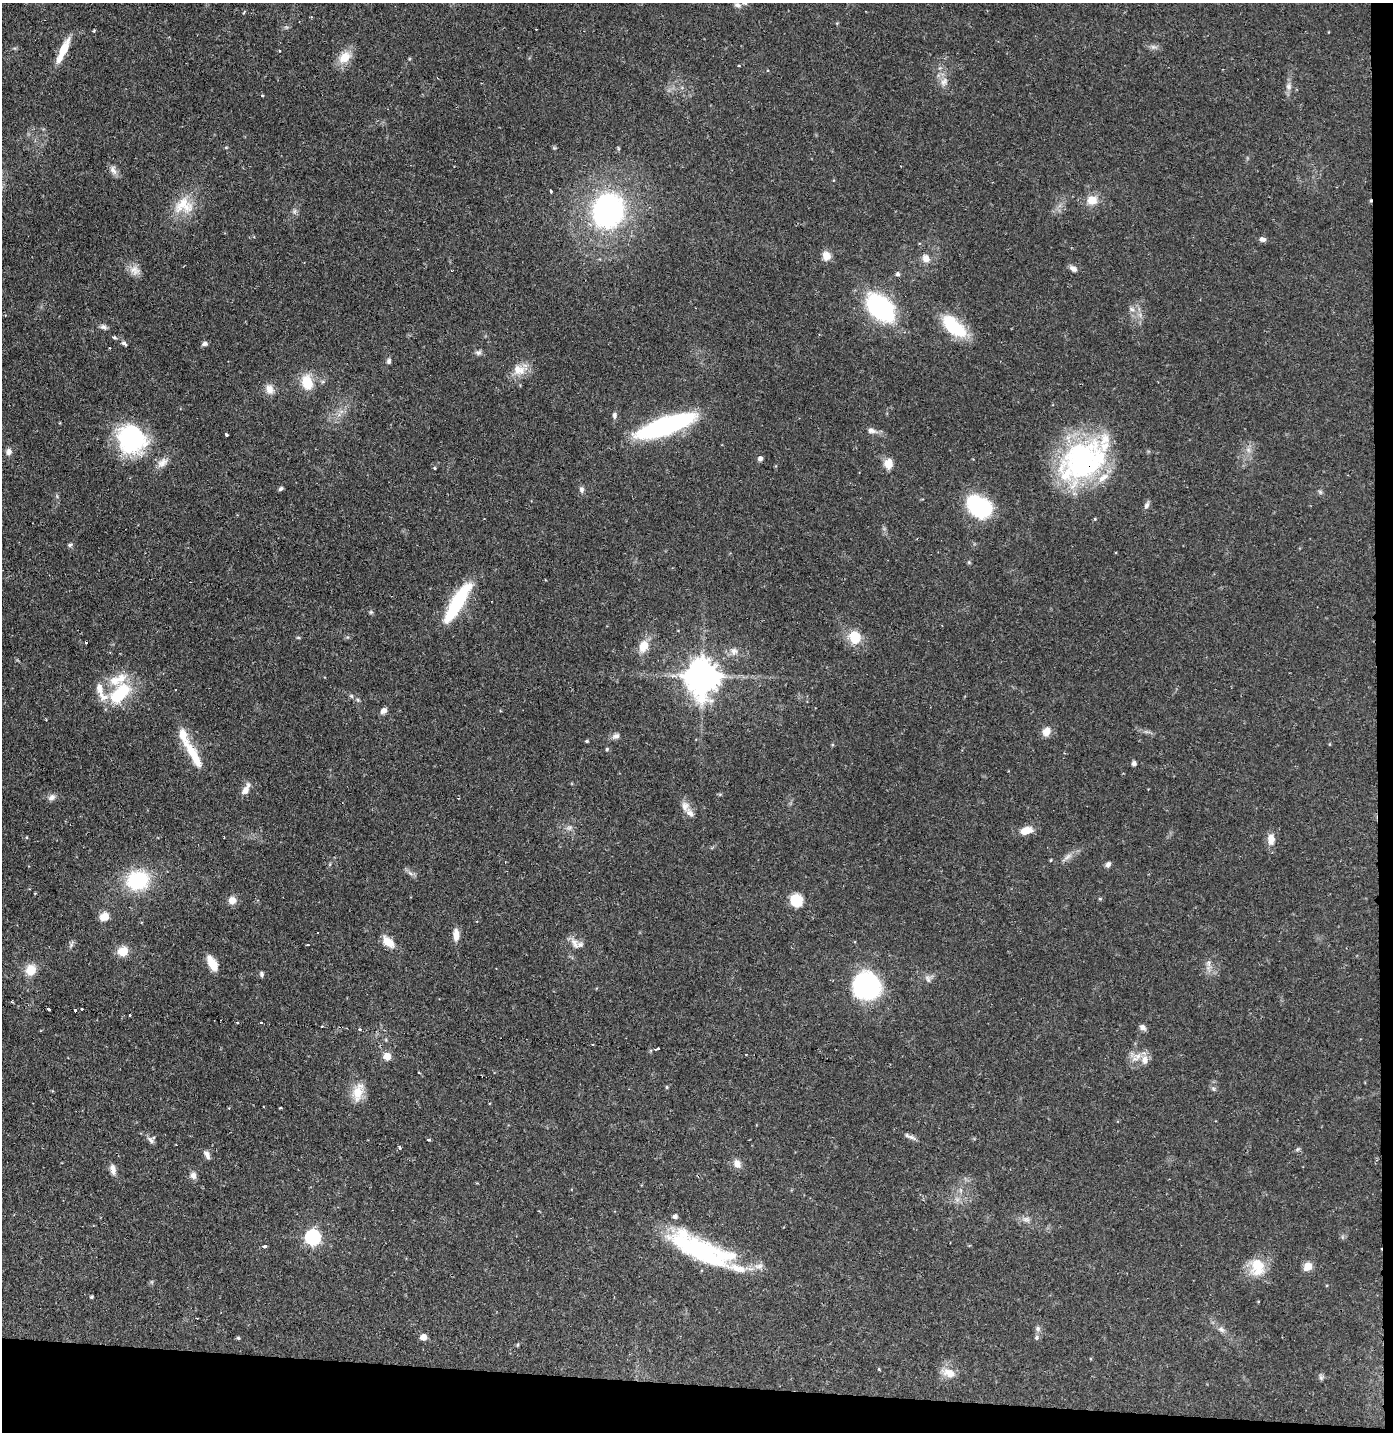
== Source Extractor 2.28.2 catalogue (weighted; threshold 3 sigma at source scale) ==
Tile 9 of 3 x 3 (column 3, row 3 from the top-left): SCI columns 2858-4248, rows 1-1430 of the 4325 x 4291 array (HDU 1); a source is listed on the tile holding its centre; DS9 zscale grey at full resolution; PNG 1395 x 1434 px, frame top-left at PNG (2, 3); no overlay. Shown black and unused: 5% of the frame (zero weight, under 2 of 3 exposures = <1% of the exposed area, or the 3 px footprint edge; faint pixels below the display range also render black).
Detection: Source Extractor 2.28.2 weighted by HDU 2 'WHT'; one run over the whole footprint, this tile lists its part. Background 0.13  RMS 0.0054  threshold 0.0245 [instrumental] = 3 sigma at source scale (4.5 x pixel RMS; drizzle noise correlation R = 1.50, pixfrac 1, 0.05/0.05 arcsec/px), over >= 5 px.
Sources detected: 148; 3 inside a brighter object's white glare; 7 cosmic-ray / hot-pixel residue — not listed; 12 inside a brighter listed object's ellipse — not listed separately; the other 126 listed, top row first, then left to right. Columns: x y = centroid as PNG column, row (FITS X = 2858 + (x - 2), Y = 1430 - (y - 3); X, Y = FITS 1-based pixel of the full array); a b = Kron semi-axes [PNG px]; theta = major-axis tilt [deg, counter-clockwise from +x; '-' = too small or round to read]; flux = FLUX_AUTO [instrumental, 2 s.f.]
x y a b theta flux
737 5 9 6 -20 1.8
63 50 34 8 65 10
344 57 18 13 44 8.3
739 66 3 3 - 1.3
944 82 12 7 51 3.1
1288 86 8 7 - 1.9
262 95 4 3 - 0.51
113 170 14 7 -54 2.7
551 191 3 3 - 1.1
1092 200 14 13 - 6.7
184 205 27 22 -9 15
608 211 33 28 75 120
1262 239 8 6 -16 1.8
826 256 11 9 -74 4.6
926 258 11 9 -54 3.5
1073 269 9 6 -32 2.3
135 270 14 12 -36 4.4
898 274 6 5 - 1.1
881 308 31 19 -46 69
1132 310 7 4 -2 1.3
954 326 31 15 -42 26
103 327 10 6 -17 1.7
114 337 6 4 -18 0.81
124 343 10 5 -25 1.3
205 344 8 6 12 1.4
478 352 8 7 - 1.5
389 361 7 5 73 1.3
519 370 18 14 -19 7.6
307 383 16 11 -72 13
269 389 13 10 -72 4.2
614 415 7 5 88 1.4
665 425 50 14 19 100
871 430 11 7 -15 2.7
226 434 3 3 - 1.1
131 438 44 30 -30 50
9 452 8 7 - 2.3
760 459 5 5 - 1.7
1083 460 56 43 28 98
888 464 12 10 87 5.6
435 468 4 3 - 0.5
281 489 6 4 43 1.1
581 490 9 6 -78 1.5
1320 492 7 4 -56 0.92
1146 505 10 6 65 1.7
979 506 26 18 -28 48
70 545 5 5 - 1.1
459 598 40 15 55 32
371 612 6 4 45 0.73
298 637 6 4 -1 0.6
855 637 16 13 -76 12
644 646 13 9 66 8.2
734 651 11 9 -18 3.2
702 676 11 10 - 1100
100 688 17 9 -81 5.2
120 693 29 16 44 28
351 696 6 5 - 0.92
358 700 6 4 -71 0.78
383 711 8 6 42 2.3
1046 731 12 9 61 4.3
616 736 11 7 15 2
587 741 4 4 - 0.71
607 749 5 4 - 0.62
194 755 46 11 -60 15
1134 763 5 5 - 1.5
246 789 16 7 62 4
52 797 11 8 27 2.4
685 806 13 10 -89 4
1026 830 13 8 18 7.1
1271 839 14 9 -85 5
1067 857 13 5 40 2.5
1051 860 4 3 - 0.45
1108 864 8 6 42 1.6
410 873 7 5 -44 1.5
137 880 24 20 14 35
1100 899 4 4 - 0.57
232 900 9 9 - 4.1
796 900 11 11 - 14
104 916 11 9 34 5.5
456 935 15 7 -89 4.6
388 942 14 8 -40 7.5
575 943 17 8 -60 3.7
308 945 3 3 - 1.3
123 951 8 7 - 12
212 963 17 8 -61 8.1
1209 963 9 4 -82 1.8
31 970 9 8 - 11
262 974 7 5 -85 1.2
928 979 10 5 -65 1.6
866 986 23 21 -35 86
12 1002 3 2 - 0.55
49 1009 3 3 - 2.5
75 1010 3 2 - 1
129 1015 3 2 - 0.59
261 1023 3 2 - 0.56
322 1026 3 2 - 0.79
1142 1027 8 7 - 1.9
360 1029 3 3 - 0.88
592 1044 3 2 - 0.55
657 1049 7 3 22 1.1
387 1056 5 5 - 12
1138 1056 10 9 - 4.4
667 1087 4 4 - 0.62
358 1092 26 13 75 9.4
911 1137 13 5 -25 2
151 1140 11 6 -49 1.9
429 1140 3 3 - 0.81
399 1147 5 3 - 0.79
1298 1149 6 4 70 0.77
207 1155 12 6 -62 2.1
737 1164 11 8 -62 3.6
113 1169 13 7 -81 3
193 1175 10 7 -65 2.4
1025 1219 7 5 34 1.5
313 1237 7 7 - 120
264 1246 4 3 - 2.4
699 1250 77 25 -27 72
1257 1266 23 18 -83 15
1308 1266 10 9 - 4.7
92 1297 4 3 - 0.72
1038 1329 8 6 89 1.5
1221 1329 9 6 -29 1.9
423 1337 5 5 - 5.4
1036 1337 7 5 49 1.1
238 1338 5 4 - 0.63
949 1373 17 11 -17 6.1
1321 1377 7 6 - 1.1
Overlapping masked pixels (flux is a lower limit): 1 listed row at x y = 1083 460